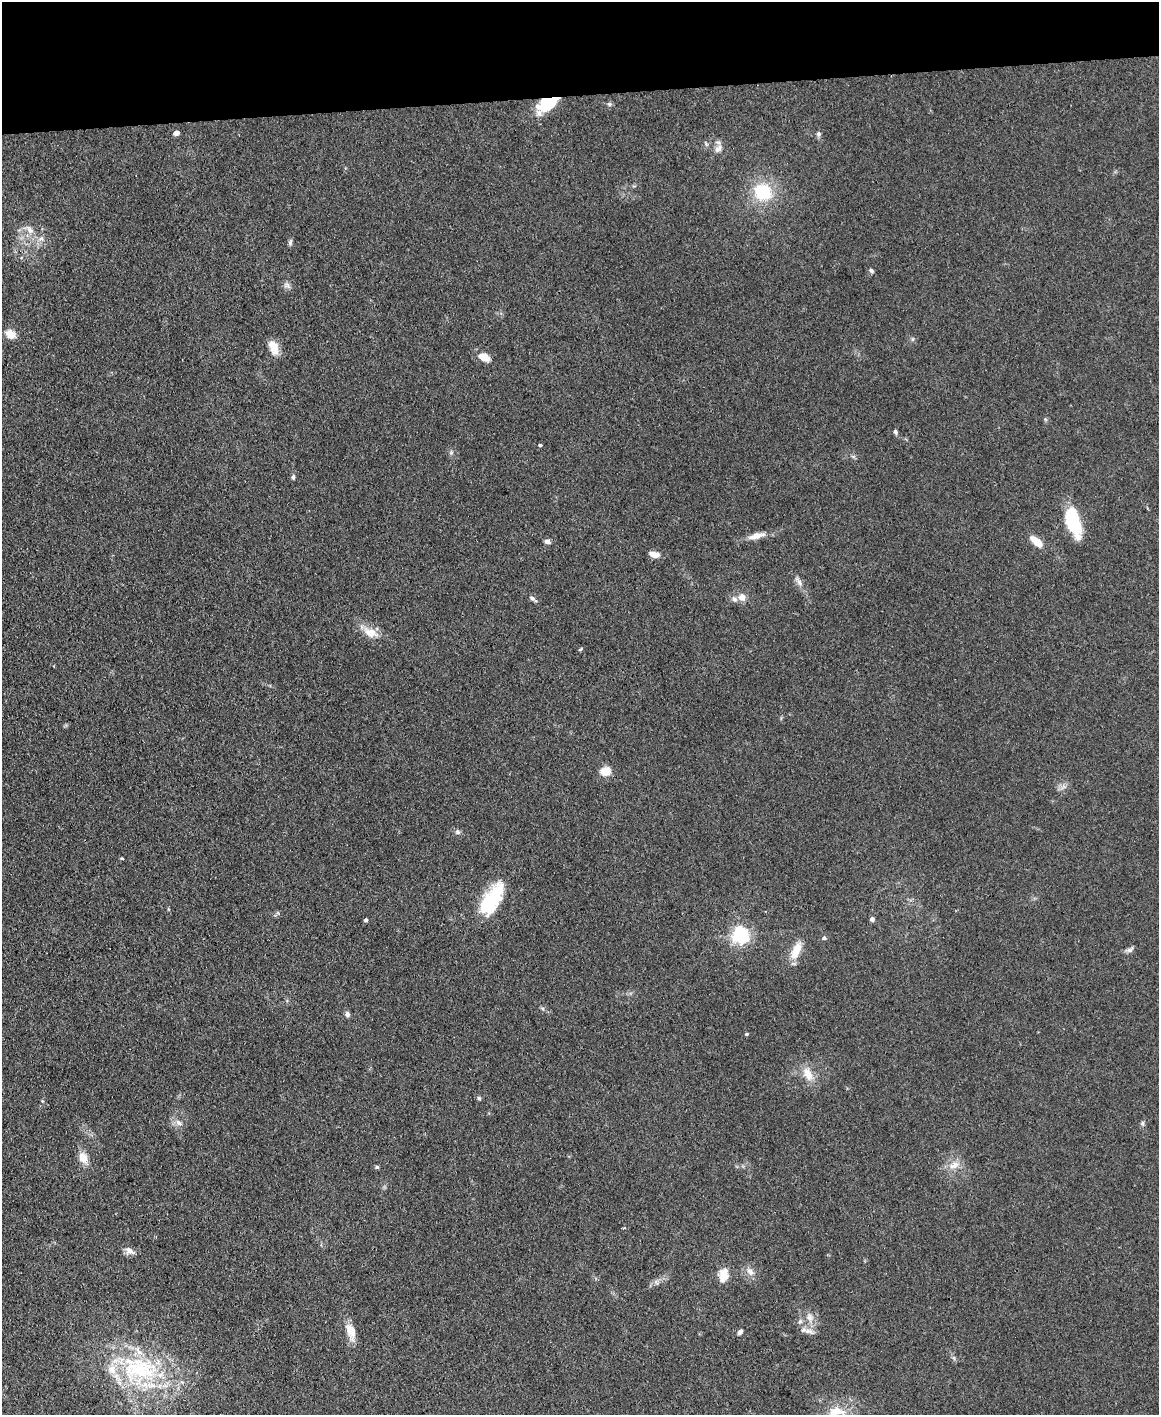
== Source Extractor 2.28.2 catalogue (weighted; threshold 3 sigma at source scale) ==
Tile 3 of 4 x 3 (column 3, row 1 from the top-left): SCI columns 2317-3473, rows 3070-4482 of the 4631 x 4616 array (HDU 1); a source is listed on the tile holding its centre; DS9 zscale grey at full resolution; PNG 1161 x 1417 px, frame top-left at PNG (2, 2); no overlay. Shown black and unused: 7% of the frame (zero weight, under 3 of 4 exposures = <1% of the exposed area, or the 3 px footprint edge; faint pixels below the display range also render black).
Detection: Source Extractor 2.28.2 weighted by HDU 2 'WHT'; one run over the whole footprint, this tile lists its part. Background 0.133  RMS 0.0076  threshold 0.0342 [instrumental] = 3 sigma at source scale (4.5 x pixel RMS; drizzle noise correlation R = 1.50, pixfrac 1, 0.05/0.05 arcsec/px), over >= 5 px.
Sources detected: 67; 3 inside a brighter listed object's ellipse — not listed separately; the other 64 listed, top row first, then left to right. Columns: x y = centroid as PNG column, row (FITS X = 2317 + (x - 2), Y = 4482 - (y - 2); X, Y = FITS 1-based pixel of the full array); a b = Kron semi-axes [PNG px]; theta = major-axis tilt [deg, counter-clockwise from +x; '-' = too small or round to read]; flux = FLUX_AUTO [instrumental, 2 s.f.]
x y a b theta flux
547 104 26 13 33 28
609 104 6 5 - 1.5
176 133 5 4 - 6.1
818 134 7 6 - 1.9
706 144 8 4 -55 1.2
718 149 13 8 44 4.2
763 192 20 17 -23 38
29 229 17 8 -42 6.7
290 242 9 5 84 1.8
871 270 7 5 -35 1.6
287 285 8 8 - 2.8
11 334 9 7 -28 11
913 339 6 4 89 1.1
274 348 19 10 -66 9.4
484 357 13 8 -24 9.4
895 432 6 5 - 1.8
540 445 4 3 - 1.1
451 452 6 5 - 1.6
853 456 7 4 -19 1.3
293 477 7 5 83 1.6
1073 521 30 13 -75 44
757 536 22 7 14 8.7
547 541 7 5 -3 2.8
1036 541 16 7 -41 11
655 555 9 5 -12 9.1
799 581 16 6 -56 4.3
742 597 10 9 - 5.6
533 599 11 5 -34 2.4
370 632 21 11 -22 11
581 649 7 4 37 0.93
606 771 5 5 - 37
1063 787 9 6 57 3
457 832 8 5 -42 2
122 858 4 3 - 0.87
491 900 40 17 59 48
168 909 5 3 - 0.81
872 919 4 4 - 2.7
366 920 4 3 - 1.8
740 935 6 6 - 290
824 938 5 4 - 1.6
1130 950 11 6 17 2.6
796 951 23 10 67 12
543 1009 6 4 -71 1.2
347 1014 7 6 - 2.3
746 1034 5 4 - 0.9
808 1074 22 12 -67 12
479 1098 6 5 - 1.2
42 1101 5 3 - 0.79
179 1123 11 6 -30 3.7
1143 1123 8 4 -82 1.4
83 1158 14 10 -71 8.9
954 1165 18 9 28 8
377 1167 5 5 - 1.3
130 1251 14 8 -30 4.7
750 1272 13 9 -50 5.1
723 1275 16 10 79 11
656 1282 7 4 -56 1.7
810 1317 15 9 -71 6.6
800 1322 7 5 67 1.9
351 1331 24 11 -73 11
808 1331 18 6 -13 4.5
740 1332 6 5 - 2.5
139 1369 54 40 1 110
836 1412 29 17 5 20
Overlapping masked pixels (flux is a lower limit): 1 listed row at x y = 547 104
Isophote crosses this tile's border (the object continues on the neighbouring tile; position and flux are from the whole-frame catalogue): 1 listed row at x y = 836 1412